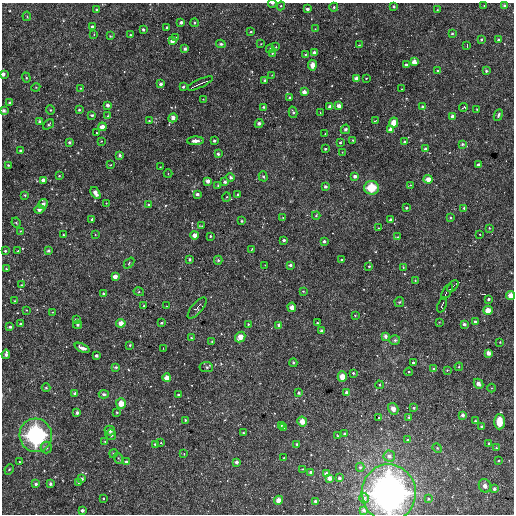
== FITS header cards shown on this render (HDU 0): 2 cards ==
NAXIS1  =                  512
NAXIS2  =                  512

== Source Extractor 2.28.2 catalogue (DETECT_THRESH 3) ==
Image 512 x 512 px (HDU 0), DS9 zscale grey, 1 PNG px = 1 image px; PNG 516 x 516 px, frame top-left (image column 1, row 512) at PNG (2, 3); each listed source drawn as its Kron ellipse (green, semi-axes under 4 px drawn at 4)
Background 3440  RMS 150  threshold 454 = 3 sigma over >= 5 px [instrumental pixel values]
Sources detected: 284; all 284 listed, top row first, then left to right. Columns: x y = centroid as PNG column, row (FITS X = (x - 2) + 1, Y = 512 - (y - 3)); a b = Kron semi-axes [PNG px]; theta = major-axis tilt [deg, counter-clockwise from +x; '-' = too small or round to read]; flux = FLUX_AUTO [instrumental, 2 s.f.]
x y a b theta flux
272 3 4 2 - 1.8e+04
484 5 4 2 - 6.5e+03
281 6 4 4 - 1.4e+04
394 6 3 3 - 2.4e+04
504 6 4 4 - 2.2e+04
334 7 4 4 - 1.4e+04
97 9 3 3 - 2.3e+04
307 9 3 3 - 4.1e+04
437 10 3 2 - 6.2e+03
27 16 5 4 - 1.2e+04
181 22 3 3 - 3.9e+04
194 23 4 4 - 1.6e+04
92 27 3 3 - 2.4e+04
167 28 3 3 - 2.8e+04
315 29 2 2 - 5.7e+03
143 30 3 3 - 2.3e+04
251 32 4 3 - 1.2e+04
452 33 4 3 - 1.0e+04
94 34 3 2 - 6.9e+03
130 35 3 2 - 1.4e+04
110 36 3 3 - 1.3e+04
176 38 3 3 - 2.2e+04
481 39 3 3 - 1.7e+04
498 40 3 3 - 1.9e+04
172 41 4 4 - 8.0e+04
221 44 5 3 - 1.7e+04
261 44 3 2 - 6.8e+03
359 45 4 4 - 1.3e+04
467 46 3 2 - 1.3e+04
276 47 4 4 - 1.4e+04
185 49 3 3 - 3.3e+04
270 49 4 4 - 1.8e+04
272 53 4 4 - 1.6e+04
314 53 4 3 - 5.6e+04
305 54 4 3 - 1.1e+04
414 62 4 4 - 8.6e+04
312 65 5 4 - 8.0e+04
406 65 3 3 - 3.6e+04
438 71 4 3 - 1.5e+04
486 71 3 3 - 2.1e+04
3 74 4 3 - 4.8e+04
272 75 2 2 - 6.8e+03
26 78 5 4 - 1.4e+04
356 78 4 3 - 3.9e+04
366 78 3 2 - 8.1e+03
265 80 3 3 - 2.3e+04
200 83 14 2 24 3.0e+04
161 84 4 3 - 4.6e+04
36 87 4 3 - 9.4e+03
183 87 3 3 - 2.2e+04
81 88 4 2 - 6.9e+03
402 89 2 2 - 8.5e+03
304 92 4 4 - 6.6e+04
290 97 3 3 - 2.3e+04
203 99 2 2 - 6.5e+03
10 103 3 3 - 2.1e+04
108 105 3 3 - 4.2e+04
339 106 4 4 - 7.2e+04
263 107 4 3 - 2.0e+04
330 107 4 4 - 6.1e+04
423 107 4 3 - 5.7e+04
464 107 5 2 - 1.7e+04
477 109 4 4 - 8.4e+03
4 110 3 3 - 3.8e+04
50 110 4 4 - 1.2e+04
79 110 3 3 - 1.5e+04
293 112 6 4 -75 1.8e+04
320 112 2 2 - 5.7e+03
92 115 3 3 - 2.4e+04
498 115 6 4 65 2.4e+04
108 116 4 3 - 1.5e+04
452 116 3 3 - 5.4e+04
173 118 5 4 - 7.1e+04
39 121 4 3 - 1.7e+04
149 121 3 3 - 9.8e+03
375 121 3 2 - 1.1e+04
394 122 5 4 - 1.3e+05
48 124 6 4 38 1.4e+04
259 124 4 4 - 4.0e+04
102 127 4 4 - 1.0e+05
345 129 5 4 - 2.1e+04
391 130 4 4 - 7.6e+04
96 133 3 2 - 1.0e+04
325 134 2 2 - 5.8e+03
353 140 3 3 - 1.3e+04
101 141 3 2 - 7.6e+03
195 141 8 3 1 6.3e+04
214 141 3 3 - 2.6e+04
69 142 3 3 - 2.6e+04
404 142 4 3 - 2.2e+04
340 143 3 3 - 1.7e+04
462 144 4 3 - 2.0e+04
325 149 3 3 - 1.4e+04
425 149 3 3 - 2.6e+04
20 151 3 3 - 2.4e+04
342 152 2 2 - 5.3e+03
218 154 3 3 - 3.5e+04
120 155 3 3 - 2.8e+04
8 165 3 3 - 1.1e+04
110 165 3 3 - 1.0e+04
479 165 4 4 - 5.7e+04
160 167 2 2 - 6.5e+03
168 174 4 4 - 8.5e+03
59 176 3 3 - 1.1e+04
263 176 5 4 - 2.1e+04
355 176 3 3 - 4.5e+04
230 177 4 3 - 3.1e+04
428 179 4 4 - 1.0e+05
43 180 4 3 - 4.4e+04
208 181 4 4 - 5.9e+04
225 182 4 4 - 2.6e+04
410 185 3 2 - 9.5e+03
218 186 4 3 - 9.5e+03
325 186 3 3 - 3.4e+04
371 188 7 7 - 2.4e+05
95 193 6 3 -57 7.9e+04
197 194 3 3 - 3.4e+04
25 195 3 3 - 1.3e+04
238 195 3 3 - 2.1e+04
227 197 4 3 - 8.7e+03
106 203 2 2 - 5.9e+03
43 204 5 4 - 3.6e+04
148 205 4 3 - 1.4e+04
406 208 3 3 - 1.7e+04
464 208 3 3 - 2.0e+04
39 210 5 4 - 3.3e+04
316 215 4 3 - 1.2e+04
283 217 3 2 - 7.8e+03
450 217 3 3 - 1.7e+04
92 219 3 3 - 3.2e+04
390 220 3 3 - 2.9e+04
242 221 4 3 - 1.0e+04
16 223 5 4 - 1.3e+04
202 226 3 3 - 1.1e+04
379 228 3 2 - 6.4e+03
489 228 3 3 - 1.2e+04
20 231 3 3 - 8.0e+03
480 234 3 3 - 7.1e+03
63 235 3 2 - 1.5e+04
95 235 3 2 - 6.6e+03
195 235 4 4 - 8.7e+04
210 236 3 3 - 1.7e+04
397 237 4 4 - 9.9e+03
284 240 3 3 - 3.0e+04
324 241 3 3 - 3.2e+04
252 249 3 2 - 1.6e+04
5 251 3 3 - 1.5e+04
18 251 3 3 - 1.1e+04
48 251 3 3 - 2.1e+04
190 259 3 3 - 2.6e+04
218 260 4 4 - 2.0e+04
341 260 3 3 - 1.7e+04
129 263 6 4 48 1.2e+04
265 265 2 2 - 5.8e+03
290 265 3 3 - 3.1e+04
369 266 3 3 - 1.6e+04
403 267 4 3 - 9.8e+03
6 269 3 2 - 6.7e+03
115 276 4 4 - 7.7e+04
415 280 3 3 - 1.6e+04
21 285 4 3 - 8.8e+03
453 286 7 2 48 1.5e+04
303 291 3 3 - 1.4e+04
139 292 5 3 - 1.2e+04
447 292 9 2 59 1.9e+04
103 293 3 3 - 1.5e+04
511 295 4 4 - 1.1e+05
488 299 3 3 - 2.8e+04
14 301 3 2 - 7.5e+03
399 302 5 4 - 1.4e+04
442 305 8 3 69 1.8e+04
144 306 3 2 - 9.8e+03
166 306 2 2 - 6.7e+03
292 307 4 4 - 4.8e+04
197 308 13 5 49 2.6e+04
26 310 3 3 - 6.3e+03
488 310 4 4 - 1.2e+05
53 312 3 2 - 5.9e+03
355 315 4 4 - 9.7e+03
76 320 3 3 - 4.3e+04
439 322 3 3 - 1.1e+04
475 322 4 3 - 2.7e+04
121 323 5 4 - 1.0e+05
161 323 3 2 - 2.0e+04
317 323 3 3 - 1.7e+04
20 324 3 3 - 2.8e+04
248 324 3 3 - 1.6e+04
464 324 3 3 - 3.4e+04
77 325 4 4 - 2.0e+04
279 325 4 3 - 5.6e+04
10 327 4 3 - 3.0e+04
322 331 3 3 - 4.1e+04
385 336 4 3 - 4.5e+04
240 337 6 4 48 1.3e+05
191 338 3 3 - 1.3e+04
395 340 5 5 - 2.7e+04
212 341 4 3 - 1.1e+04
500 342 3 3 - 1.0e+04
130 345 3 3 - 1.5e+04
82 348 8 3 -23 7.4e+04
163 348 2 2 - 6.6e+03
488 353 4 4 - 7.0e+04
6 354 5 3 - 4.6e+04
96 356 3 3 - 3.4e+04
413 362 3 3 - 1.6e+04
293 363 4 3 - 2.2e+04
116 367 4 3 - 1.9e+04
206 367 7 5 -9 1.9e+04
459 367 4 4 - 1.2e+04
433 369 4 3 - 9.9e+03
447 370 3 3 - 1.1e+04
409 372 4 3 - 1.3e+04
353 373 4 3 - 2.2e+04
342 377 5 4 - 1.2e+05
167 378 4 4 - 8.4e+04
478 384 5 4 - 7.3e+04
379 385 4 3 - 1.1e+04
46 388 4 4 - 1.1e+04
491 388 4 3 - 7.9e+03
299 393 3 3 - 2.5e+04
347 393 4 3 - 4.4e+04
75 394 3 3 - 4.5e+04
104 394 5 3 - 2.4e+04
178 395 3 3 - 1.8e+04
121 403 5 5 - 1.4e+05
414 407 3 3 - 1.9e+04
393 409 6 5 - 5.4e+04
117 412 3 2 - 1.2e+04
77 413 4 3 - 2.5e+04
463 415 3 3 - 4.3e+04
409 417 3 3 - 1.8e+04
379 418 3 3 - 2.0e+04
185 420 4 3 - 2.0e+04
302 421 5 5 - 1.1e+05
475 421 4 3 - 1.1e+04
499 422 7 5 -90 1.6e+05
281 425 3 2 - 1.3e+04
482 426 3 3 - 2.6e+04
284 428 4 3 - 1.8e+04
110 431 5 5 - 3.9e+04
243 433 3 2 - 1.9e+04
344 434 3 3 - 1.9e+04
36 435 17 16 - 1.1e+06
111 435 5 5 - 2.4e+04
337 436 3 3 - 1.2e+04
408 440 3 3 - 3.1e+04
105 441 3 3 - 1.3e+04
161 443 3 3 - 9.8e+03
155 444 3 3 - 2.4e+04
297 444 3 3 - 1.7e+04
489 444 3 3 - 2.5e+04
46 447 6 5 - 2.6e+04
437 448 5 4 - 1.1e+04
496 448 4 4 - 1.2e+04
113 453 4 4 - 1.4e+04
184 454 3 2 - 9.7e+03
389 456 6 5 - 3.8e+04
118 458 5 3 - 1.1e+04
284 458 3 3 - 8.4e+03
498 461 4 3 - 1.2e+04
19 462 3 3 - 1.2e+04
126 462 4 3 - 2.8e+04
236 462 3 3 - 4.8e+04
360 467 4 4 - 2.1e+04
9 469 5 4 - 1.5e+04
302 469 4 3 - 1.3e+04
311 472 3 3 - 3.6e+04
326 474 4 3 - 5.2e+04
329 478 4 4 - 7.1e+04
339 478 3 3 - 3.5e+04
82 479 4 3 - 1.5e+04
78 482 3 3 - 1.4e+04
36 484 4 4 - 3.4e+04
50 484 3 3 - 2.7e+04
485 486 7 6 - 5.2e+04
494 489 4 4 - 2.2e+04
389 493 28 27 - 3.5e+06
103 498 3 2 - 1.1e+04
364 498 5 4 - 2.3e+04
428 499 4 3 - 1.4e+04
278 500 4 4 - 9.6e+04
315 501 3 3 - 2.3e+04
82 510 3 3 - 3.6e+04
363 510 3 3 - 3.4e+04
At the frame edge (FLAGS 8, measured only in part): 5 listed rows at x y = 272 3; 3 74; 4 110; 511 295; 389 493

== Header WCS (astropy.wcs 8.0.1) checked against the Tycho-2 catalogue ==
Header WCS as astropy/WCSLIB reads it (CRVAL/CRPIX/CD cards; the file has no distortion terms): RA---TAN/DEC--TAN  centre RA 11:02:25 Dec +30:06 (165.60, +30.10 deg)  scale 3.52 arcsec/px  FOV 30.0' x 30.0'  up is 0 deg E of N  parity normal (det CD < 0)
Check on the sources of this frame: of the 60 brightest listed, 4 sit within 5.3 arcsec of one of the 5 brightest Tycho-2 stars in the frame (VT <= 12.41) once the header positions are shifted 2.37 arcsec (1.78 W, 1.56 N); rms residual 1.89 arcsec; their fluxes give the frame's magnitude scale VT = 24.47 - 2.5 log10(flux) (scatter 0.38 mag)
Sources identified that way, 3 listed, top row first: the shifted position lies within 5.3 arcsec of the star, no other Tycho-2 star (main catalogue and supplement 1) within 10.6 arcsec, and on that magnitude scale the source's flux lands within +1.5 / -3 mag of the star's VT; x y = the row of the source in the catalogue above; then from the Tycho-2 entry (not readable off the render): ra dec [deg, ICRS J2000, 3 dp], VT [Tycho-2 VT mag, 2 dp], TYC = Tycho-2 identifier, HIP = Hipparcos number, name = IAU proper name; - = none
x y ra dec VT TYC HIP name
371 188 165.474 +30.169 11.14 2519-2369-1 - -
488 310 165.344 +30.049 12.41 2519-2296-1 - -
36 435 165.854 +29.928 9.24 1980-983-1 - -